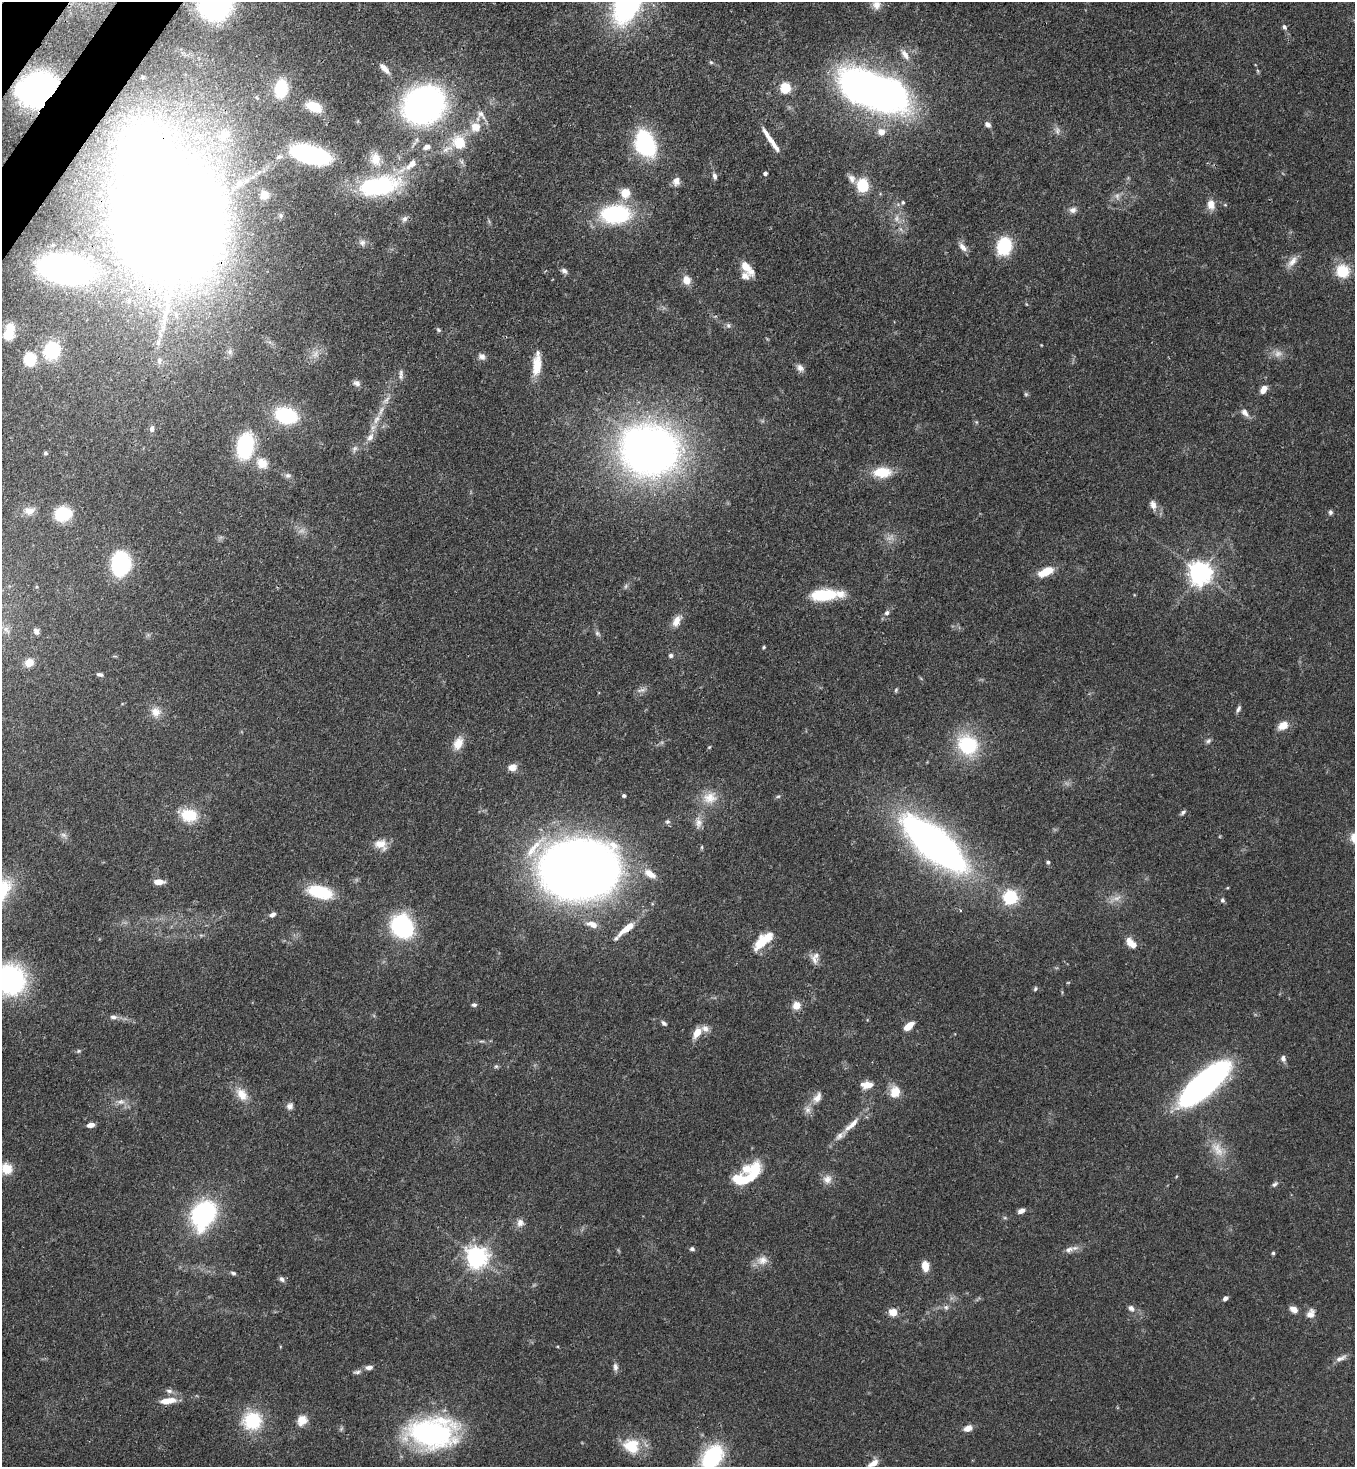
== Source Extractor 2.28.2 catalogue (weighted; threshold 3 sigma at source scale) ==
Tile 11 of 4 x 4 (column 3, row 3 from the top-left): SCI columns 2933-4285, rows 1525-2989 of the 6002 x 5980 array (HDU 1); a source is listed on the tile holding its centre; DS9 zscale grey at full resolution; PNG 1357 x 1469 px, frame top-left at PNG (2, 2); no overlay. Shown black and unused: <1% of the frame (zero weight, under 3 of 4 exposures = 7% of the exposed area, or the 3 px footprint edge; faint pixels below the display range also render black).
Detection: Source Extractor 2.28.2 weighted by HDU 2 'WHT'; one run over the whole footprint, this tile lists its part. Background 0.107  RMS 0.0041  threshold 0.0184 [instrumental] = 3 sigma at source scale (4.5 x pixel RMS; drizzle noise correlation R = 1.50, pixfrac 1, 0.05/0.05 arcsec/px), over >= 5 px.
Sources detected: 209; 9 too faint to see at this stretch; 4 inside a brighter object's white glare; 1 long thin detection or spike segment (spike, bleed or trail) — not listed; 11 inside a brighter listed object's ellipse — not listed separately; the other 184 listed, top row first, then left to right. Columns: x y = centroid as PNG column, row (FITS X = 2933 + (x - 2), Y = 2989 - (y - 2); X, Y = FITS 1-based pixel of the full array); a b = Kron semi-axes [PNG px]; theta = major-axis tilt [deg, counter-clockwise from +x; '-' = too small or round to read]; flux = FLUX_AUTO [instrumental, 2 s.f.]
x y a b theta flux
215 3 28 26 61 61
876 5 12 11 - 3.5
1284 27 6 5 - 1.1
905 55 16 8 -54 3.3
711 62 6 5 - 0.62
1258 71 6 4 -71 0.51
786 88 5 5 - 30
37 89 24 18 22 160
281 89 19 12 82 14
874 91 54 26 -21 290
424 105 28 24 30 190
314 107 19 11 -23 7.6
988 124 8 6 -36 1.5
476 127 15 14 - 6.4
1057 131 11 7 -87 1.7
881 132 9 9 - 3.3
224 135 19 18 - 11
770 140 34 5 -56 5.7
459 142 20 17 -61 11
645 144 25 17 -68 48
427 147 9 7 18 2.2
310 154 29 12 -16 83
375 159 20 14 -78 7.3
765 173 4 4 - 1.3
714 176 9 5 -77 1.4
852 179 12 9 -63 2.3
676 181 11 9 83 2.5
378 186 52 22 11 43
863 186 7 6 - 27
625 193 14 13 - 6.1
264 195 9 9 - 3.7
903 202 5 5 - 0.81
1211 204 13 10 -79 3.9
1073 210 10 8 17 1.8
615 214 34 20 3 40
404 219 9 6 53 1.5
169 220 92 81 -87 1100
362 242 10 8 15 1.5
1004 246 13 11 78 27
963 247 14 7 -46 2.4
1292 262 18 8 50 3.5
747 267 18 7 -48 6.7
65 269 44 22 -11 140
564 271 9 6 -34 1.4
1343 271 14 14 - 12
745 276 11 9 -8 2.8
686 280 11 10 - 3.7
728 325 8 6 -59 1.1
438 330 6 5 - 0.63
8 335 12 11 - 5.8
52 350 14 12 63 34
230 352 8 7 - 1.6
482 356 9 8 - 1.7
30 359 10 9 - 17
159 361 10 6 -86 1.4
537 365 26 11 85 8.4
800 368 11 8 -36 2
401 375 14 6 86 1.5
357 383 10 8 -25 1.7
1263 390 9 6 53 3.5
1026 394 6 5 - 0.64
386 400 15 7 53 2.6
1245 412 12 7 -51 2.4
286 415 18 13 -15 36
376 419 15 6 60 3.2
976 422 6 4 -71 0.5
152 429 8 6 86 1.4
370 437 13 8 56 2.9
245 446 20 12 80 46
355 448 9 6 32 1.3
650 451 38 33 7 320
45 453 5 4 - 0.71
262 463 17 14 -41 6.5
882 472 21 12 1 10
288 475 9 7 8 1.3
1153 505 12 8 -72 2.6
29 511 14 10 14 3.4
1330 512 7 6 - 0.92
63 514 12 10 13 24
121 564 15 10 81 71
1046 572 17 8 24 8
1200 573 7 7 - 360
823 594 34 11 1 21
887 613 7 6 - 1.2
676 621 16 10 68 3.8
6 629 11 7 -40 1.8
36 631 8 6 -65 1.6
597 633 9 6 -38 1.1
763 647 5 3 - 0.53
671 655 6 6 - 0.96
29 663 10 9 - 4.3
100 674 8 5 -10 1.1
641 690 13 6 15 1.8
896 690 6 5 - 0.61
1238 709 9 5 64 1.1
156 712 14 13 - 4.4
1283 725 12 9 28 4.5
1208 741 8 6 34 0.97
458 743 18 12 67 5.1
967 745 28 25 -44 25
709 747 5 4 - 0.43
512 767 11 8 13 3
624 796 4 4 - 0.79
778 796 6 4 2 0.6
710 798 21 17 9 7.5
1183 812 8 5 39 0.91
189 815 22 16 -12 12
667 821 7 6 - 0.9
698 823 13 10 82 3
64 835 9 6 -27 1.3
934 843 55 21 -40 240
381 844 17 13 -25 4.9
535 847 53 12 49 16
1048 862 5 5 - 0.76
579 869 51 38 1 550
650 874 17 9 -32 4.7
159 882 9 5 0 4.4
320 892 24 11 -15 22
1011 897 6 6 - 98
1222 900 6 5 - 0.88
272 915 8 6 25 1.4
592 924 13 7 -16 3.6
402 927 16 14 -56 60
627 928 25 7 39 6.7
763 941 24 9 43 13
1131 943 15 8 -40 4.8
814 960 15 7 -63 2.5
10 980 25 23 -60 84
1068 982 5 3 - 0.37
1035 989 6 5 - 0.7
474 1005 7 5 3 0.93
796 1005 5 5 - 13
113 1017 10 6 -3 1.6
664 1023 8 5 -40 1
909 1026 11 6 39 5.6
697 1033 12 7 58 5.4
78 1051 6 5 - 0.61
1283 1058 8 6 -72 1.6
496 1066 6 5 - 0.69
1204 1083 55 18 41 120
869 1085 14 9 20 3.6
895 1092 12 10 75 7.1
242 1094 20 12 -53 6.1
817 1097 16 10 57 3.6
121 1102 12 7 7 2.4
290 1106 8 8 - 1.8
808 1110 11 9 -90 2.3
90 1125 8 5 13 2.1
851 1125 30 8 42 5.7
7 1169 13 11 -48 6.1
751 1176 33 11 51 16
827 1179 13 12 - 3.2
1275 1184 9 5 39 1
1021 1211 8 5 25 2.1
203 1214 30 21 63 55
1005 1218 6 4 -18 0.55
520 1223 11 10 - 2.4
692 1249 6 5 - 1
1069 1250 14 7 17 2.4
1273 1253 4 4 - 0.62
477 1257 7 7 - 290
762 1260 16 12 15 4.3
925 1266 7 5 -83 7.1
233 1273 8 4 -17 0.85
282 1279 7 6 - 1.3
1225 1298 6 4 44 1.5
946 1307 7 7 - 1.3
1131 1308 8 6 -50 1.7
1294 1309 9 7 -32 2.8
893 1312 5 5 - 13
1311 1314 12 9 61 2.9
1341 1358 17 6 26 2.2
369 1367 10 6 5 1.8
615 1367 10 6 -83 1.6
357 1372 12 5 13 1.3
169 1391 10 6 -8 1.4
168 1401 20 7 7 6.2
302 1420 12 11 - 4.9
252 1421 22 20 8 21
968 1428 7 5 23 4.4
431 1433 37 22 0 110
631 1446 22 19 -26 13
712 1457 26 17 54 38
873 1463 12 6 32 3.4
Overlapping masked pixels (flux is a lower limit): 4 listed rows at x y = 37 89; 169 220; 65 269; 627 928
Isophote crosses this tile's border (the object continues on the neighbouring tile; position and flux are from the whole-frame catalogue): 4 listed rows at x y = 215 3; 876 5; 10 980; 712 1457